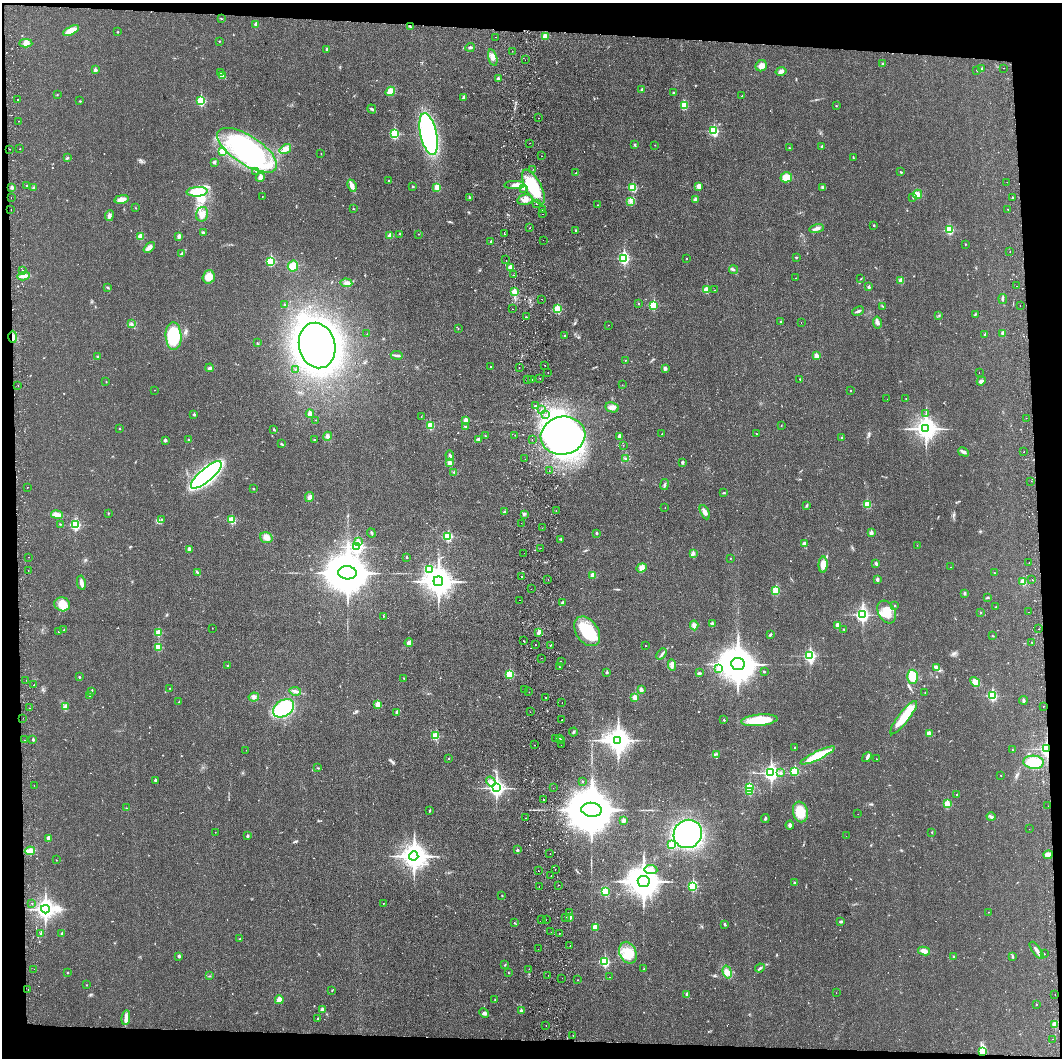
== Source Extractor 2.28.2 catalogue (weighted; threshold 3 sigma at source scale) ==
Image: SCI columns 62-4301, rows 7-4230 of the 4364 x 4233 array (HDU 1 of 3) = the unmasked area's bounding box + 8 px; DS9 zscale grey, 4 x 4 block average (1 PNG px = mean of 4 x 4 image px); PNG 1064 x 1060 px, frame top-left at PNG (2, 3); each listed source drawn as its Kron ellipse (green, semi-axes under 4 px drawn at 4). Shown black and unused: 8% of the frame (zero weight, under 2 of 3 exposures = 3% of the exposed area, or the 3 px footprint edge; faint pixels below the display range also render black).
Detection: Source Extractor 2.28.2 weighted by HDU 2 'WHT'. Background 0.0455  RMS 0.005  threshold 0.0224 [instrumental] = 3 sigma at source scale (4.5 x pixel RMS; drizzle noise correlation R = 1.50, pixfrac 1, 0.05/0.05 arcsec/px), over >= 5 px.
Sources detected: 755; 4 inside a brighter object's white glare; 45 cosmic-ray / hot-pixel residue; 1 long thin detection or spike segment (spike, bleed or trail) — neither listed nor drawn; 10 coinciding with a brighter row at this scale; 15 inside a brighter listed object's ellipse — not listed separately; of the other 680, all 500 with FLUX_AUTO >= 0.948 (the completeness limit of this list) listed and drawn (180 fainter detections not listed), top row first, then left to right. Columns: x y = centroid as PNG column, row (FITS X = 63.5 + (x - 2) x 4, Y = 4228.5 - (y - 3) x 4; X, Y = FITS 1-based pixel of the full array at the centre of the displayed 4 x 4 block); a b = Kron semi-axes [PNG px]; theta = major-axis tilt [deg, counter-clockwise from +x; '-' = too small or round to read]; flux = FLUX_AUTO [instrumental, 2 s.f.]
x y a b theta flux
221 19 2 2 - 1.3
256 24 2 2 - 18
411 27 4 2 - 2.7
71 31 8 4 26 36
117 32 2 2 - 1.3
545 36 2 2 - 51
496 37 2 2 - 1.7
219 41 2 2 - 1.3
26 43 6 4 -3 10
470 47 4 2 - 5.1
327 49 2 2 - 7.9
512 51 2 2 - 1.1
493 58 8 4 -74 13
525 60 2 2 - 1.3
882 64 3 2 - 2.7
761 66 6 5 - 18
1003 68 2 2 - 2.4
982 69 2 2 - 12
95 70 2 2 - 18
977 70 2 2 - 3
781 71 5 3 - 11
221 72 2 2 - 1.8
222 76 3 2 - 2.3
498 79 2 2 - 15
642 89 3 2 - 3.6
390 91 5 4 - 25
673 93 2 2 - 9.5
57 95 2 2 - 1.1
742 96 2 2 - 1.9
464 98 2 2 - 16
18 99 2 2 - 1.6
80 101 2 2 - 1.7
201 101 2 2 - 190
684 105 2 2 - 130
836 106 2 2 - 2.3
372 109 5 2 - 4.7
539 118 2 2 - 1.4
18 121 2 2 - 1.2
714 131 3 2 - 240
394 134 2 2 - 210
429 134 21 8 -77 600
530 143 2 2 - 1.1
635 145 2 2 - 1.4
655 145 2 2 - 0.98
822 146 2 2 - 6.8
789 148 2 2 - 3.2
10 149 2 2 - 1.5
20 149 2 2 - 35
285 149 6 4 33 12
247 150 34 14 -33 440
223 151 2 2 - 97
321 153 2 2 - 1.4
541 156 2 2 - 1.8
853 157 2 2 - 2
67 158 3 2 - 2.6
214 162 4 2 - 5.8
533 169 2 2 - 1.9
256 171 2 2 - 1
901 172 4 2 - 1.2
576 173 3 2 - 3.1
260 177 4 4 - 6.8
786 177 6 5 - 35
389 181 2 2 - 4.6
1007 182 2 2 - 1
515 185 10 4 1 19
26 186 2 2 - 4.2
352 186 6 4 -65 20
413 186 3 2 - 1.7
12 187 3 2 - 6.2
33 187 2 2 - 1.9
437 187 2 2 - 87
534 187 19 7 -62 150
633 187 2 2 - 150
699 187 2 2 - 28
823 187 4 3 - 4.9
524 188 3 2 - 4.1
197 192 10 4 3 75
918 194 4 4 - 9.2
262 196 2 2 - 2.8
469 197 2 2 - 8.3
913 197 2 2 - 2.3
1012 197 2 2 - 1.6
11 198 2 2 - 1.4
122 199 7 4 9 20
525 200 8 5 11 17
695 200 2 2 - 29
631 201 3 3 - 5.7
536 203 2 2 - 1.2
597 205 2 2 - 1.7
136 208 2 2 - 1.2
353 209 2 2 - 1.4
1008 209 2 2 - 0.95
11 210 2 2 - 1.3
543 210 2 2 - 3.7
202 214 7 6 - 20
543 214 2 2 - 1.4
109 216 5 3 - 6.9
874 225 2 2 - 5.1
530 228 2 2 - 3.1
817 229 7 3 12 8.8
575 230 4 2 - 2
949 230 2 2 - 190
203 233 3 3 - 4.1
400 234 2 2 - 1.5
418 234 2 2 - 1.3
504 234 2 2 - 1.9
179 236 2 2 - 24
390 236 2 2 - 39
140 237 2 2 - 61
543 240 2 2 - 1.2
491 242 2 2 - 4.3
965 244 2 2 - 1.2
149 247 6 3 45 14
1010 252 2 2 - 1
182 253 3 2 - 3.2
796 257 2 2 - 2.1
624 258 3 2 - 330
687 258 2 2 - 1.9
506 260 2 2 - 1.8
271 261 2 2 - 210
293 266 5 5 - 36
510 268 2 2 - 47
22 270 2 2 - 1.7
734 270 4 2 - 4.4
513 275 2 2 - 11
24 276 6 3 11 13
209 277 7 6 - 32
796 278 2 2 - 0.98
861 278 2 2 - 1
901 281 2 2 - 52
346 283 6 3 -5 9.5
1016 286 2 2 - 1.3
107 287 3 2 - 2.5
869 287 2 2 - 13
706 290 2 2 - 62
715 290 2 2 - 1.4
514 292 2 2 - 69
542 299 2 2 - 2
1003 299 5 2 - 3
638 304 2 2 - 3
284 305 2 2 - 1.5
654 305 2 2 - 150
883 306 3 2 - 1.9
1020 306 2 2 - 3.3
512 309 2 2 - 1.4
558 309 2 2 - 140
858 311 6 2 25 4.9
975 314 2 2 - 1.9
939 315 2 2 - 1.3
526 317 2 2 - 2.2
781 321 2 2 - 5.4
877 322 6 3 -79 12
801 323 2 2 - 0.98
132 324 2 2 - 1.8
608 325 2 2 - 1
458 329 2 2 - 1.1
1003 333 2 2 - 16
367 334 2 2 - 0.97
985 334 2 2 - 6.4
565 335 2 2 - 2
174 336 14 8 -86 140
13 337 6 2 -90 5
257 342 2 2 - 1.3
317 345 23 18 -76 1500
397 355 6 3 -9 5.8
98 356 3 2 - 2.8
816 356 2 2 - 39
625 361 2 2 - 1.3
545 365 2 2 - 10
491 367 2 2 - 6.5
210 368 4 3 - 5.5
519 368 2 2 - 2.2
665 368 4 3 - 4.8
295 369 2 2 - 0.95
548 372 2 2 - 1.3
979 373 2 2 - 2
540 378 2 2 - 1.4
800 379 2 2 - 0.98
528 380 2 2 - 1.8
532 380 2 2 - 6.9
981 381 5 3 - 7.9
106 382 2 2 - 1.9
18 385 2 2 - 1.3
622 385 2 2 - 1.9
155 390 2 2 - 1
850 391 2 2 - 3.4
887 399 2 2 - 4
906 399 2 2 - 6
535 406 2 2 - 6
612 407 7 5 -11 13
541 410 2 2 - 0.95
194 414 2 2 - 9.4
310 414 4 4 - 11
545 414 2 2 - 1.9
926 414 2 2 - 1.3
421 417 2 2 - 0.98
1026 418 2 2 - 2.3
316 420 2 2 - 1.3
466 420 2 2 - 40
781 425 2 2 - 1.1
430 426 2 2 - 110
465 427 3 2 - 2.2
119 428 2 2 - 1.7
274 429 3 2 - 2.4
926 429 4 3 - 2300
662 434 2 2 - 2.9
757 434 2 2 - 1.2
515 435 2 2 - 1.3
327 436 5 4 - 7.4
485 436 2 2 - 1.3
563 436 22 19 11 1500
619 436 4 3 - 4.8
842 438 2 2 - 4
189 439 2 2 - 1.9
479 439 4 2 - 4.2
165 440 2 2 - 13
314 440 2 2 - 3.5
532 440 2 2 - 0.98
281 444 4 2 - 3
623 445 2 2 - 1.2
963 452 6 3 -29 8.4
1024 452 2 2 - 1.6
450 456 5 3 - 7.2
525 459 2 2 - 3.1
626 459 3 3 - 4.1
682 462 2 2 - 14
450 463 2 2 - 51
549 471 2 2 - 1.3
454 472 2 2 - 1.7
206 475 19 6 41 800
1031 481 2 2 - 2
664 485 5 2 - 3.4
27 487 2 2 - 1.1
253 489 2 2 - 4.4
724 493 3 2 - 2.3
309 497 5 3 - 7.6
867 504 2 2 - 110
807 506 3 2 - 3.9
665 508 2 2 - 1.8
556 510 2 2 - 1.1
505 512 3 2 - 5.1
705 512 7 3 -64 14
108 513 2 2 - 3
524 514 3 2 - 4.4
57 515 6 3 -10 11
162 519 2 2 - 1
232 520 2 2 - 120
521 523 2 2 - 1.2
60 524 2 2 - 1.4
75 525 3 2 - 260
542 528 2 2 - 2.5
371 533 5 2 - 3.2
596 533 2 2 - 5.3
871 533 2 2 - 28
448 536 2 2 - 170
266 537 6 5 - 16
561 539 4 2 - 3.1
359 542 2 2 - 1.5
804 543 3 3 - 7.4
917 545 2 2 - 1.1
357 547 3 3 - 560
540 548 2 2 - 1
189 549 4 3 - 6.3
524 553 2 2 - 1.7
693 553 3 2 - 4.7
29 557 2 2 - 3.6
406 557 2 2 - 6.8
730 558 2 2 - 1.3
1029 563 2 2 - 3.6
876 564 3 2 - 5.8
823 565 8 4 87 22
951 567 2 2 - 1.7
641 568 5 3 - 8.7
429 569 2 2 - 98
28 570 2 2 - 1.1
198 573 2 2 - 1.3
347 573 9 6 -4 17000
995 573 2 2 - 1.8
593 575 3 2 - 16
522 577 2 2 - 4.6
548 579 2 2 - 1.4
877 579 2 2 - 17
1032 580 2 2 - 1.2
438 581 5 5 - 4600
1023 582 2 2 - 84
81 583 7 3 -80 13
531 589 2 2 - 1.2
776 590 2 2 - 130
964 593 2 2 - 12
988 598 4 2 - 2.1
520 600 2 2 - 1.2
562 603 3 3 - 7.9
62 604 8 7 - 43
895 605 2 2 - 1.2
996 607 2 2 - 2.3
887 612 12 8 -61 51
981 612 3 2 - 1.6
1028 612 2 2 - 8
862 615 3 3 - 630
383 616 2 2 - 2
712 623 2 2 - 12
694 625 5 4 - 11
838 625 2 2 - 34
212 628 2 2 - 1.1
844 629 2 2 - 1.5
1039 629 2 2 - 1.5
64 630 2 2 - 3.5
587 631 16 11 -56 130
59 632 2 2 - 2.3
539 632 3 3 - 6.6
158 633 2 2 - 81
770 634 3 2 - 3.4
993 636 2 2 - 1.7
524 641 2 2 - 1.3
1031 642 2 2 - 2.9
409 643 4 3 - 13
535 645 2 2 - 1.8
550 645 3 2 - 1.8
645 646 2 2 - 1.2
158 647 2 2 - 86
662 654 6 2 49 5.4
810 656 3 2 - 460
541 658 2 2 - 1.7
561 662 2 2 - 3
738 664 6 6 - 9600
672 665 6 4 -84 11
228 666 2 2 - 2.7
560 667 2 2 - 2.8
937 667 3 2 - 2.5
719 668 2 2 - 24
607 672 2 2 - 8.2
764 672 2 2 - 4.3
699 673 3 3 - 3.6
509 674 2 2 - 140
79 677 3 2 - 2.2
912 677 7 5 88 43
404 678 2 2 - 1.2
26 680 2 2 - 2.8
975 682 5 4 - 23
34 685 2 2 - 9.3
170 688 2 2 - 1.4
524 689 2 2 - 1.9
641 690 2 2 - 24
91 691 3 2 - 3
295 691 6 2 -7 5.9
529 692 2 2 - 1.2
925 693 2 2 - 2.4
90 696 3 2 - 3.4
992 696 3 2 - 280
254 697 5 4 - 8.7
546 697 2 2 - 4.1
635 697 2 2 - 50
1023 700 4 2 - 3.8
179 702 2 2 - 2.9
562 702 2 2 - 2.5
378 704 2 2 - 62
1043 706 2 2 - 0.96
65 707 2 2 - 1.5
29 708 2 2 - 1.1
284 708 11 8 33 210
397 712 2 2 - 17
530 712 2 2 - 1.6
23 718 2 2 - 1.3
904 718 20 5 52 81
561 720 2 2 - 6
724 720 2 2 - 5.4
759 720 18 5 5 100
573 732 4 2 - 3.4
929 734 3 2 - 18
435 736 2 2 - 120
559 738 2 2 - 1.1
33 739 2 2 - 7.3
555 739 2 2 - 2.9
25 740 2 2 - 3.1
561 740 2 2 - 3
618 740 4 4 - 2800
534 745 2 2 - 1.5
561 745 2 2 - 1
795 747 2 2 - 1.3
1047 749 3 2 - 660
246 750 2 2 - 0.97
1013 750 2 2 - 1.6
716 754 2 2 - 2
818 755 19 3 25 110
867 757 5 3 - 6.5
449 758 2 2 - 2.2
876 759 2 2 - 1.8
1033 762 10 6 -3 88
318 768 3 2 - 1.7
795 771 2 2 - 150
771 773 3 3 - 1000
780 773 2 2 - 5.7
1001 775 2 2 - 0.96
155 780 3 2 - 4.3
491 781 5 3 - 9.1
582 781 2 2 - 2
34 785 2 2 - 1.2
749 787 2 2 - 140
496 788 3 3 - 1100
553 788 2 2 - 1.2
749 792 2 2 - 61
957 794 2 2 - 4.4
543 800 2 2 - 1.4
947 804 2 2 - 94
1048 806 2 2 - 2.7
126 808 2 2 - 1.2
430 810 2 2 - 1.4
592 810 10 7 -5 25000
800 812 10 7 -79 65
858 814 2 2 - 1.3
991 817 4 3 - 6.6
526 818 2 2 - 4.8
765 818 4 2 - 3.7
623 820 2 2 - 28
790 825 4 3 - 5.7
1029 829 2 2 - 1.1
215 832 2 2 - 1.3
932 832 2 2 - 2.9
688 834 15 13 43 560
247 836 2 2 - 11
846 836 2 2 - 1.8
48 838 2 2 - 19
671 845 2 2 - 55
517 850 2 2 - 8.5
30 851 5 3 - 29
550 854 2 2 - 1.1
1048 855 4 4 - 15
414 856 4 4 - 3500
56 860 2 2 - 1.7
555 869 2 2 - 1.2
651 869 6 4 -6 14
538 871 2 2 - 1.6
551 875 2 2 - 4.8
644 881 6 5 - 6900
795 883 3 2 - 3.4
559 885 2 2 - 1.3
539 886 2 2 - 1
693 886 3 2 - 250
605 892 2 2 - 160
502 895 2 2 - 2.9
32 903 2 2 - 2.5
383 903 2 2 - 3.9
45 909 4 4 - 1700
569 912 2 2 - 1.1
989 912 2 2 - 1
570 917 2 2 - 35
566 918 2 2 - 5.4
542 919 2 2 - 2.3
546 920 2 2 - 1.1
841 921 3 2 - 4.3
514 923 2 2 - 1.5
725 924 3 2 - 4
595 927 2 2 - 65
551 932 2 2 - 13
559 933 2 2 - 1.8
41 934 3 2 - 2.5
62 934 3 3 - 4.8
240 939 2 2 - 4.2
570 945 2 2 - 1.1
538 949 2 2 - 2.2
1037 950 10 3 -53 11
924 951 6 3 -10 20
628 953 11 8 -67 54
1044 954 2 2 - 1.8
179 956 2 2 - 14
954 956 2 2 - 1.8
1013 957 3 2 - 2.6
605 962 2 2 - 260
505 965 3 2 - 1.8
760 968 5 2 - 4.5
34 969 2 2 - 1
529 969 2 2 - 1.6
644 969 2 2 - 1.6
727 972 6 4 -74 13
67 973 2 2 - 4
508 973 2 2 - 1.6
548 975 2 2 - 4
209 976 2 2 - 1.2
609 977 2 2 - 3.1
562 978 2 2 - 1.2
578 980 2 2 - 1.1
86 985 2 2 - 2
28 990 2 2 - 1.1
332 990 2 2 - 1.9
836 993 2 2 - 1
687 994 3 2 - 5.6
1055 995 2 2 - 1.1
279 1000 4 4 - 18
495 1000 2 2 - 2.3
1036 1004 2 2 - 1.7
322 1010 2 2 - 24
521 1011 2 2 - 14
484 1013 5 3 - 5.5
126 1018 7 3 84 12
317 1019 2 2 - 1.6
1055 1024 2 2 - 76
546 1026 2 2 - 2.2
573 1035 2 2 - 1.4
1052 1039 2 2 - 1.8
983 1051 3 2 - 160
Overlapping masked pixels (flux is a lower limit): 3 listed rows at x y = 13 337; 1047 749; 983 1051
Diffuse or blended objects may show on this block-average render without a row.